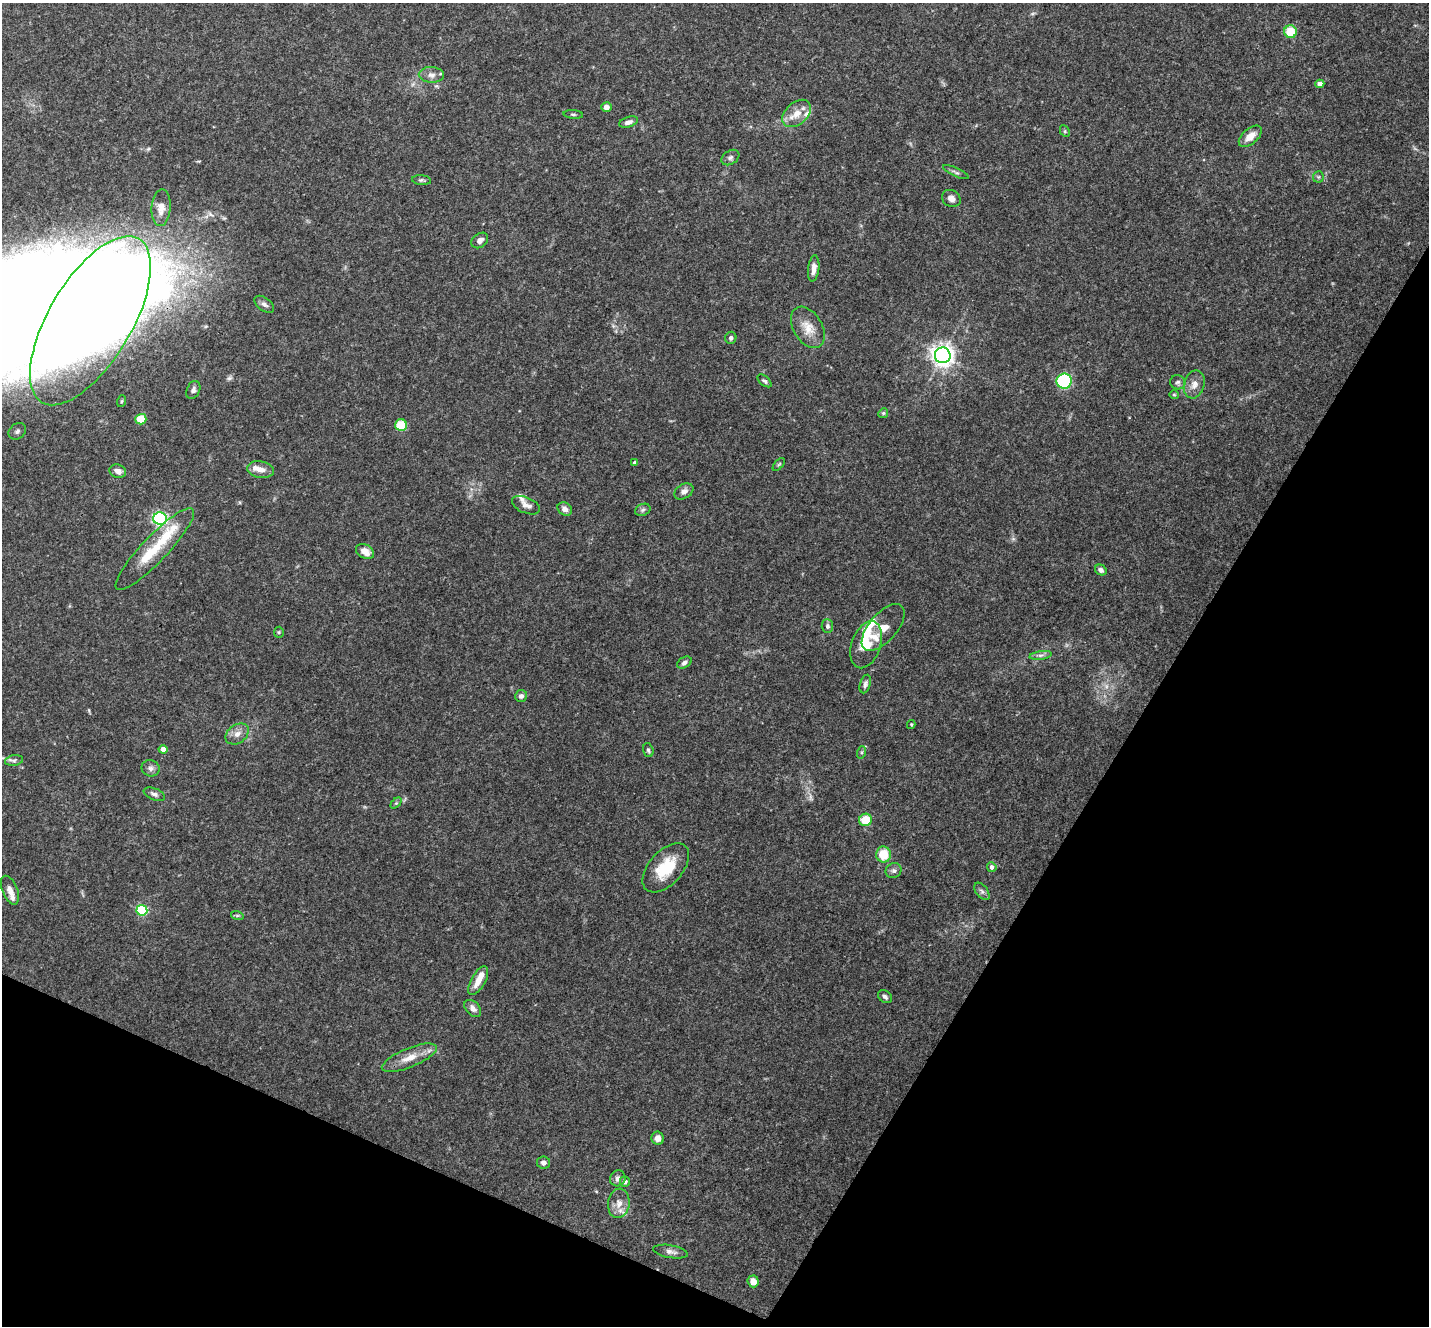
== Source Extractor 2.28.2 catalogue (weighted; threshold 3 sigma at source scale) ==
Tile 15 of 4 x 4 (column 3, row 4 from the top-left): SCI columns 2864-4290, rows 288-1611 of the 5722 x 5735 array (HDU 1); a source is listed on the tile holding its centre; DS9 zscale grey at full resolution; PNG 1431 x 1328 px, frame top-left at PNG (2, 3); each listed source drawn as its Kron ellipse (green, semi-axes under 4 px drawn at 4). Shown black and unused: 26% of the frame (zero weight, under 3 of 4 exposures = <1% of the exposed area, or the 3 px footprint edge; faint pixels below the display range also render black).
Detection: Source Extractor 2.28.2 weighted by HDU 2 'WHT'; one run over the whole footprint, this tile lists its part. Background 0.125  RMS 0.0075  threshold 0.0337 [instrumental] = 3 sigma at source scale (4.5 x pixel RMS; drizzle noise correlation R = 1.50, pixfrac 1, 0.05/0.05 arcsec/px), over >= 5 px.
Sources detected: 92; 2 too faint to see at this stretch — neither listed nor drawn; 8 inside a brighter listed object's ellipse — not listed separately; the other 82 listed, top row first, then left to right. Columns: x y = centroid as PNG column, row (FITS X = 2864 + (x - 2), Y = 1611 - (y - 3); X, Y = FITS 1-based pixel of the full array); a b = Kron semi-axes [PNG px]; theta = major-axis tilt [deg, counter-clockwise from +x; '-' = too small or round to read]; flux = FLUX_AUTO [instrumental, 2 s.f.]
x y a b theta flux
1290 32 6 6 - 19
431 75 12 8 -2 4.3
1320 84 4 4 - 5.8
606 107 5 5 - 4.1
797 113 16 11 41 9.4
573 114 9 4 -5 1.2
628 122 9 5 19 3.3
1065 131 6 4 -62 1.1
1250 136 14 7 41 7.3
730 158 9 7 33 2.3
956 172 14 3 -24 1.8
1318 177 5 5 - 1.2
421 180 9 5 -6 1.5
951 198 10 8 -31 3.8
161 208 18 9 86 7
480 240 9 6 38 3.5
814 268 13 5 83 5.2
264 304 11 6 -36 2.8
90 321 95 41 59 290
808 327 22 14 -59 11
731 338 6 5 - 2.2
943 355 8 7 - 480
765 381 8 4 -39 1.5
1064 381 7 7 - 77
1178 382 7 7 - 2.1
1194 384 14 10 75 5.7
193 390 9 6 66 2.5
1174 395 5 4 - 0.8
122 401 6 3 70 0.85
883 413 5 4 - 0.98
141 419 5 5 - 20
401 425 6 6 - 22
17 431 9 7 42 3
635 462 4 3 - 2
779 464 8 3 48 0.98
260 470 13 8 -9 5.7
118 471 8 6 -16 3.5
684 491 10 7 32 3.5
526 505 15 8 -22 4.1
565 509 8 6 -31 3.4
643 510 8 6 22 1.7
160 519 6 6 - 140
155 549 55 13 46 28
365 551 9 6 -30 6.4
1101 570 6 5 - 2.7
827 626 7 5 -87 1.8
883 627 28 14 49 11
279 632 5 5 - 0.98
866 645 24 14 70 28
1041 655 11 4 8 2.3
684 663 8 5 29 2.2
865 684 9 5 72 2.1
521 696 6 6 - 2.5
911 724 4 4 - 0.75
237 734 12 9 35 5.3
163 749 4 4 - 6.1
648 750 7 5 -71 1.6
862 752 6 4 72 1.2
14 760 9 5 9 1.9
151 768 9 8 - 2.9
154 794 11 5 -22 2.6
396 803 6 4 44 1.1
865 820 6 6 - 17
884 854 8 7 - 17
992 867 5 4 - 2.2
666 868 29 17 48 26
893 871 8 7 - 2.3
10 890 15 7 -68 4.8
982 891 10 5 -52 2.3
142 910 5 5 - 65
237 915 6 4 -18 1.1
478 981 16 7 61 8.8
885 997 8 5 -37 2
473 1008 10 6 -46 3.6
409 1058 29 9 22 11
658 1138 6 6 - 5
543 1163 6 6 - 2.4
618 1178 8 7 - 2.8
625 1182 5 5 - 3.3
619 1203 15 10 82 7.2
670 1252 17 6 -10 3.9
753 1281 6 5 - 7
Isophote crosses this tile's border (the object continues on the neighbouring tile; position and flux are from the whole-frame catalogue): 1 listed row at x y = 90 321